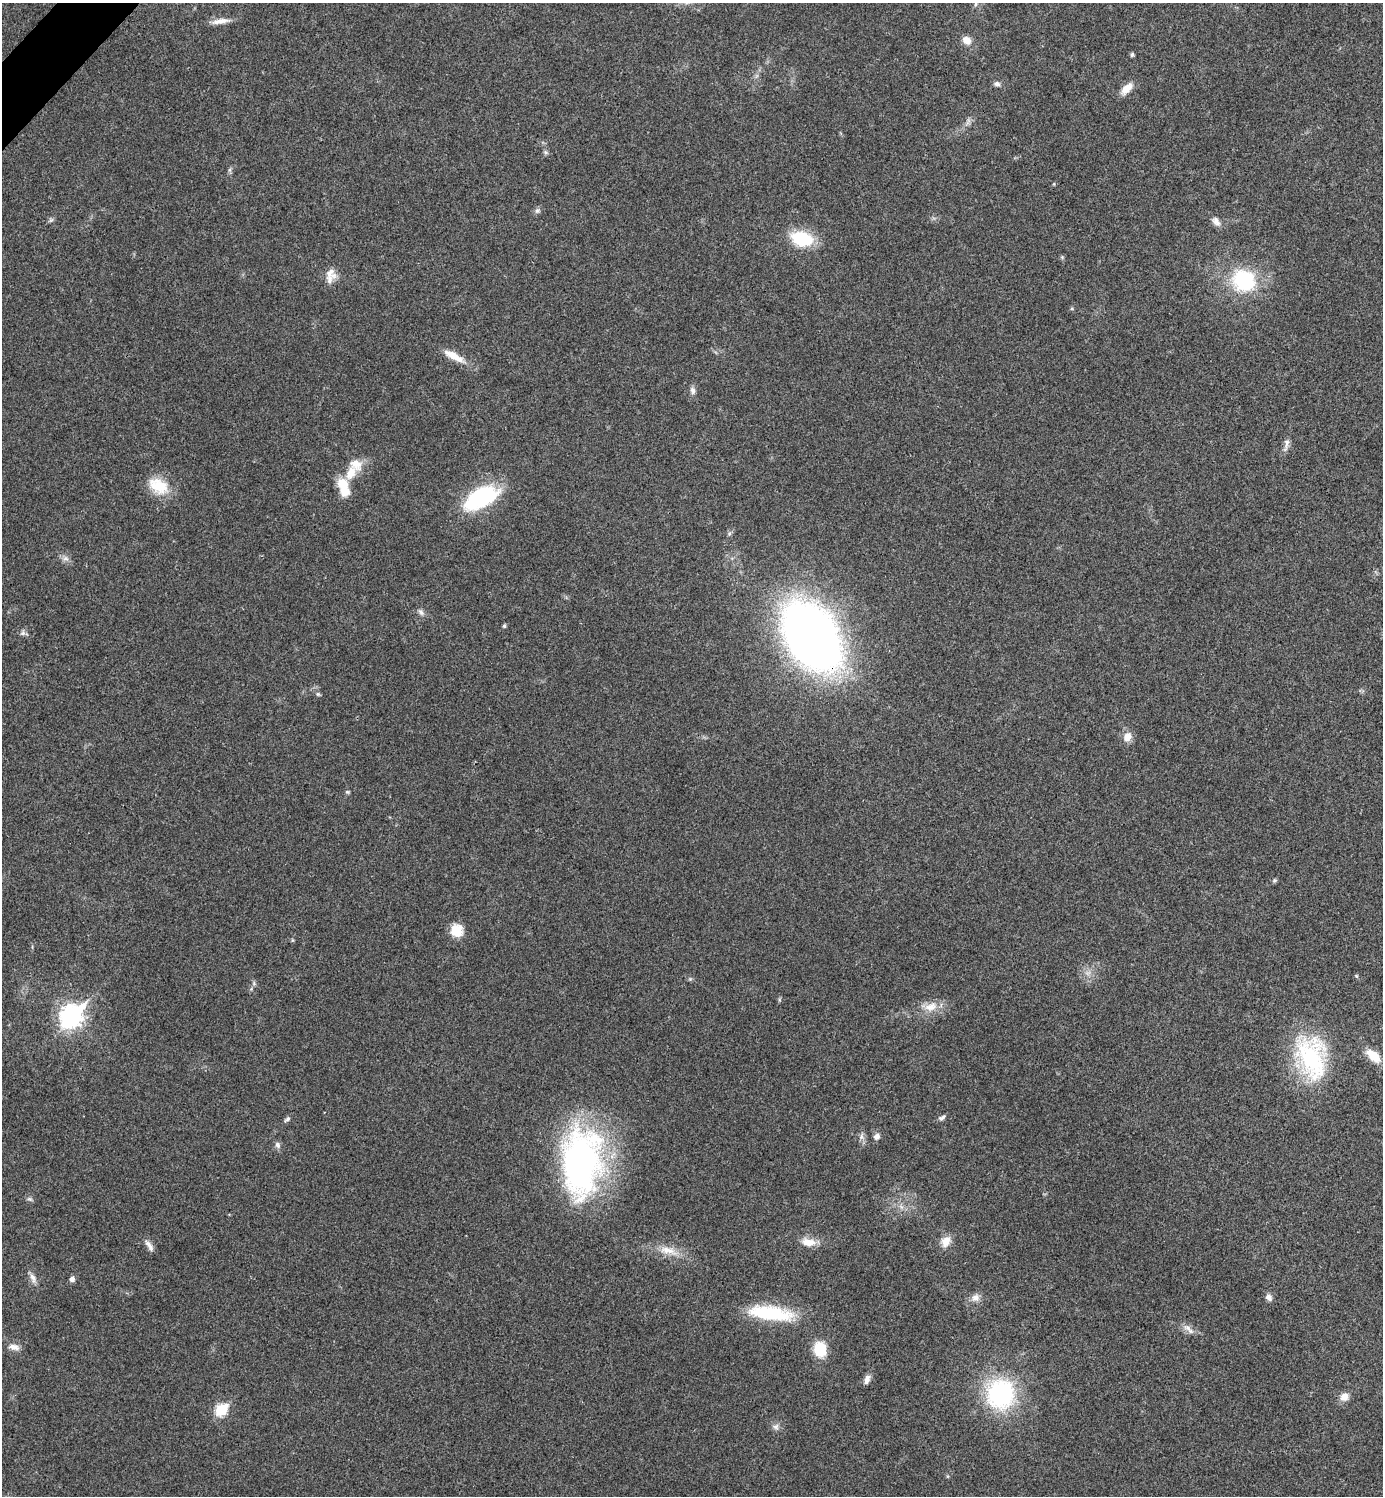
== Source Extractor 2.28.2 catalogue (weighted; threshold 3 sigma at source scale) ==
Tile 11 of 4 x 4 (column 3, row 3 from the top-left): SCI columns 2922-4302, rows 1501-2994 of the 5985 x 5985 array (HDU 1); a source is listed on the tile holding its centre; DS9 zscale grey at full resolution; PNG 1385 x 1498 px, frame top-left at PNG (2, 3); no overlay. Shown black and unused: <1% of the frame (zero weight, under 3 of 4 exposures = <1% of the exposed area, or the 3 px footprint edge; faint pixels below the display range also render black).
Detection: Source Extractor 2.28.2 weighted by HDU 2 'WHT'; one run over the whole footprint, this tile lists its part. Background 0.0204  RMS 0.004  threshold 0.0181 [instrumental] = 3 sigma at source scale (4.5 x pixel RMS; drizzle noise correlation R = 1.50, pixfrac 1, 0.05/0.05 arcsec/px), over >= 5 px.
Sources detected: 69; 1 too faint to see at this stretch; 1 inside a brighter object's white glare — not listed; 2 inside a brighter listed object's ellipse — not listed separately; the other 65 listed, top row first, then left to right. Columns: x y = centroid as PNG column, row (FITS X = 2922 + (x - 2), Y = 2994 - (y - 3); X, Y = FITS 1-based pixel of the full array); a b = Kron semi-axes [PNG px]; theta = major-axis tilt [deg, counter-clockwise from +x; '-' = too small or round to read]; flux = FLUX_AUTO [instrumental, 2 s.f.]
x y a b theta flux
976 4 6 5 - 0.77
220 21 26 7 7 3.6
966 40 11 9 -38 3.5
1132 54 6 4 87 0.71
997 84 8 7 - 1.3
1126 89 17 8 45 4.5
968 122 11 4 72 1.3
546 152 7 5 -45 0.77
537 211 8 7 - 1.1
51 220 6 5 - 0.79
1216 221 13 8 -52 2.4
802 238 23 15 -14 20
1062 257 5 5 - 0.52
330 272 19 9 54 3.4
1244 280 22 20 -27 33
454 356 31 9 -28 6.4
693 390 10 6 -74 1.6
1287 443 15 6 78 1.9
351 473 23 14 61 7.6
343 484 14 13 - 7.7
158 486 27 18 -28 11
482 498 39 20 28 38
729 534 6 5 - 0.77
65 558 9 7 0 1.6
421 612 11 7 -51 1.4
504 626 5 4 - 0.68
23 633 8 6 0 1.2
811 636 42 27 -57 510
318 694 6 5 - 0.68
1127 737 11 9 62 3.9
347 792 6 5 - 0.58
1274 880 6 5 - 0.65
457 930 16 15 - 6.5
1357 976 6 4 -70 0.45
690 979 5 5 - 0.53
254 983 6 5 - 0.8
931 1007 20 12 20 5.9
71 1016 10 8 45 240
1373 1056 18 9 -41 8.2
1311 1057 58 36 -75 46
942 1118 9 6 27 1.1
287 1119 10 5 40 0.94
861 1136 11 5 80 1.5
877 1136 8 7 - 1.7
277 1145 10 7 -67 1.4
581 1162 81 44 88 120
30 1199 8 5 -23 0.87
901 1207 7 4 -71 1
946 1241 15 11 56 4.3
808 1242 21 10 -9 4.9
149 1245 17 6 -55 2.2
668 1250 28 10 -13 7
33 1278 17 7 -71 2.3
72 1279 7 6 - 1.5
1269 1297 9 7 -57 1.8
976 1298 12 11 - 2.7
771 1313 51 16 -8 26
1188 1329 20 7 -42 2.8
14 1347 15 8 -10 2.6
820 1349 14 11 -74 13
867 1379 12 6 68 2.1
1001 1394 23 21 85 61
1344 1397 11 10 - 3.1
221 1410 7 6 - 30
776 1427 8 8 - 1.6
Overlapping masked pixels (flux is a lower limit): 1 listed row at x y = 811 636